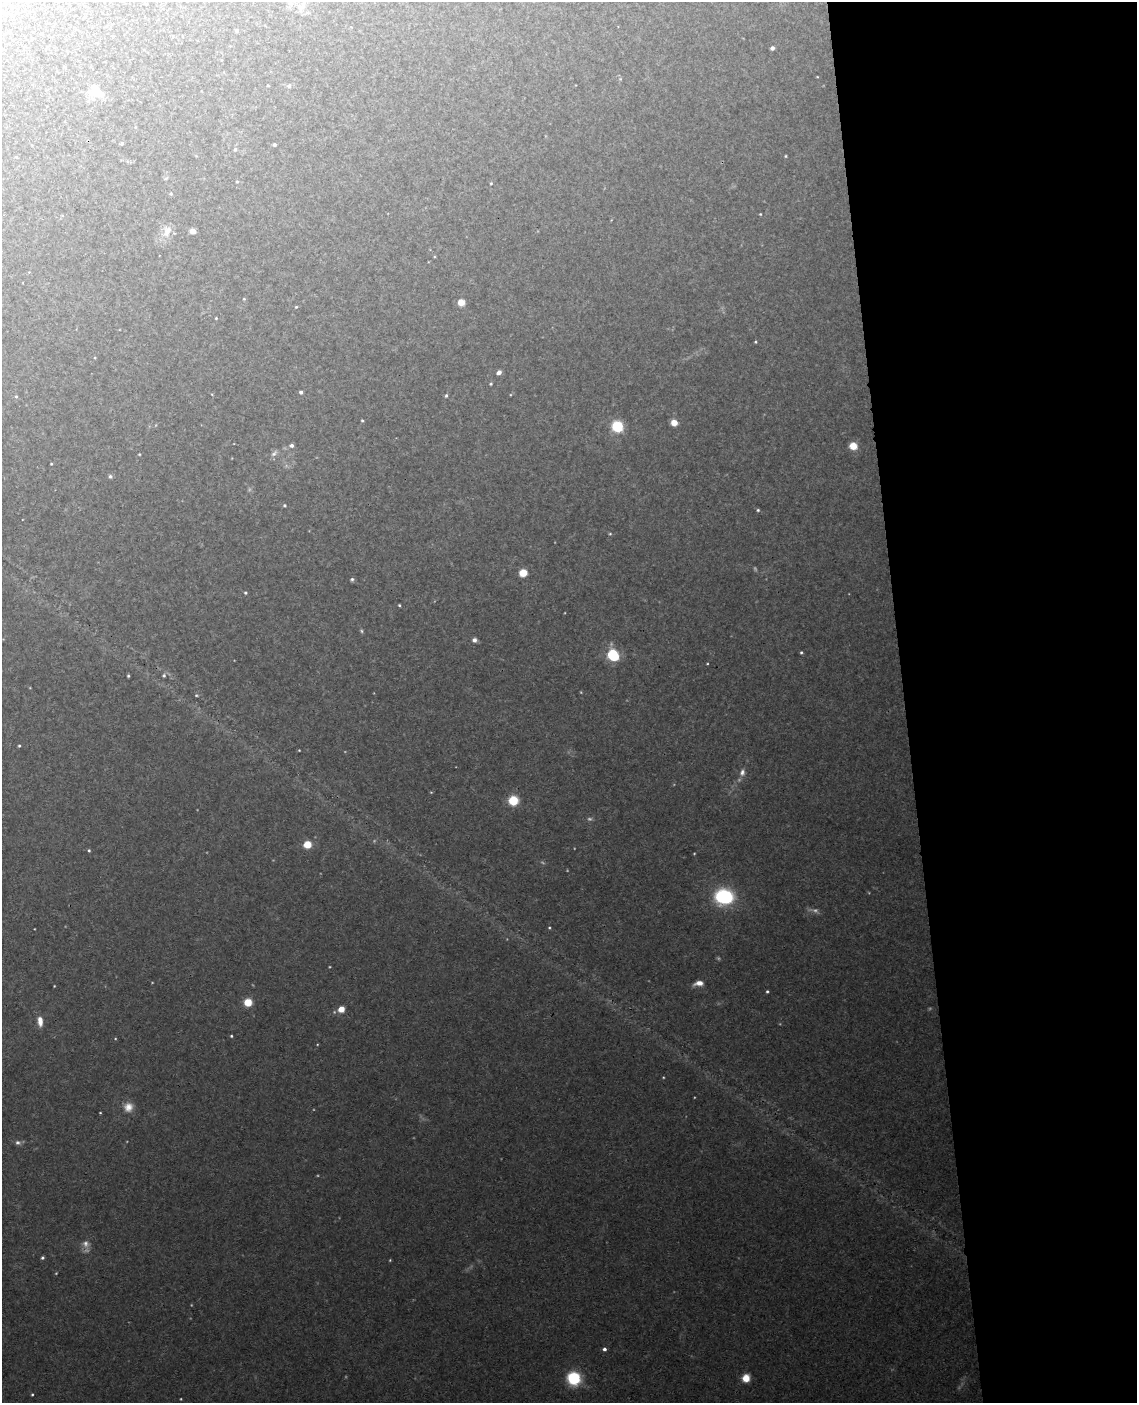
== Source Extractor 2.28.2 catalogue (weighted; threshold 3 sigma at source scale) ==
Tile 8 of 4 x 3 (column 4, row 2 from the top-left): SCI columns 3463-4597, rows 1643-3043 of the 4654 x 4584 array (HDU 1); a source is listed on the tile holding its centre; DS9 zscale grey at full resolution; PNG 1139 x 1405 px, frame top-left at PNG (2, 2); no overlay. Shown black and unused: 20% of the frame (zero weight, under 3 of 4 exposures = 6% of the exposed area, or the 3 px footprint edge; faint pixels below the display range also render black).
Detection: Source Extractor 2.28.2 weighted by HDU 2 'WHT'; one run over the whole footprint, this tile lists its part. Background 0.075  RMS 0.0052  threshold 0.0234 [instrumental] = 3 sigma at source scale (4.5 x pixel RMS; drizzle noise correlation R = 1.50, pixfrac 1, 0.05/0.05 arcsec/px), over >= 5 px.
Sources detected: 81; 7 too faint to see at this stretch — not listed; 1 inside a brighter listed object's ellipse — not listed separately; the other 73 listed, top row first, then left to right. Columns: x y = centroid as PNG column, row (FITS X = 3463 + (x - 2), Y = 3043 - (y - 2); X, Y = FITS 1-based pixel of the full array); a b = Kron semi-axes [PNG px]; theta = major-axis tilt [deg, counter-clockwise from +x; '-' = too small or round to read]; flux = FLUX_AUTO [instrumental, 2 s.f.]
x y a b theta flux
302 6 20 8 53 5
237 30 4 4 - 0.77
772 48 4 4 - 2.1
2 49 4 3 - 0.47
289 86 7 6 - 0.99
94 88 21 9 -51 6.8
122 143 5 4 - 0.58
274 145 3 3 - 0.79
235 149 5 5 - 0.88
785 156 4 3 - 0.47
237 182 4 3 - 0.49
491 183 3 3 - 0.43
171 194 4 4 - 0.57
760 214 3 3 - 0.41
167 231 17 11 67 5.4
192 231 6 5 - 2.9
244 299 4 3 - 0.47
461 302 6 6 - 5
296 307 4 3 - 0.46
216 318 3 3 - 0.43
755 342 3 3 - 0.5
499 372 4 4 - 2.7
491 384 4 3 - 0.6
301 392 4 4 - 1.5
16 396 4 4 - 0.61
446 396 5 4 - 0.76
362 420 4 3 - 0.59
674 422 6 5 - 5.2
617 426 7 7 - 26
291 445 5 5 - 1.5
853 446 8 7 - 6.5
274 453 11 5 47 1.6
139 454 3 2 - 0.42
51 464 3 2 - 0.42
110 476 5 5 - 1.1
284 505 4 4 - 0.67
758 510 4 4 - 0.65
610 534 4 4 - 0.57
523 573 6 6 - 8.8
352 579 5 4 - 0.93
245 593 4 4 - 0.71
399 605 3 3 - 0.54
362 631 6 4 -88 0.69
474 640 6 5 - 2
801 652 4 3 - 0.65
613 655 7 5 -45 69
164 675 5 4 - 0.82
128 676 3 2 - 0.59
196 695 4 3 - 0.55
19 746 3 3 - 0.6
299 750 3 2 - 0.36
742 772 10 8 80 2.6
513 800 7 7 - 16
307 844 5 4 - 21
89 850 4 3 - 0.7
724 896 11 9 -3 68
549 928 4 3 - 0.49
699 983 11 6 8 3.7
54 986 3 2 - 0.34
767 991 4 3 - 0.68
248 1002 7 6 - 8.9
341 1009 4 4 - 11
40 1021 11 5 -86 4.3
231 1036 3 3 - 0.56
128 1107 12 11 - 4.8
100 1113 3 2 - 0.36
18 1142 8 6 -18 1.5
42 1258 4 4 - 0.92
390 1260 4 3 - 0.44
604 1349 4 4 - 1.6
574 1378 10 9 - 31
746 1378 7 7 - 7.1
32 1394 3 3 - 0.55
Isophote crosses this tile's border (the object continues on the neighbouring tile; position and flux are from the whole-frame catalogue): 2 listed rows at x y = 302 6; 2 49